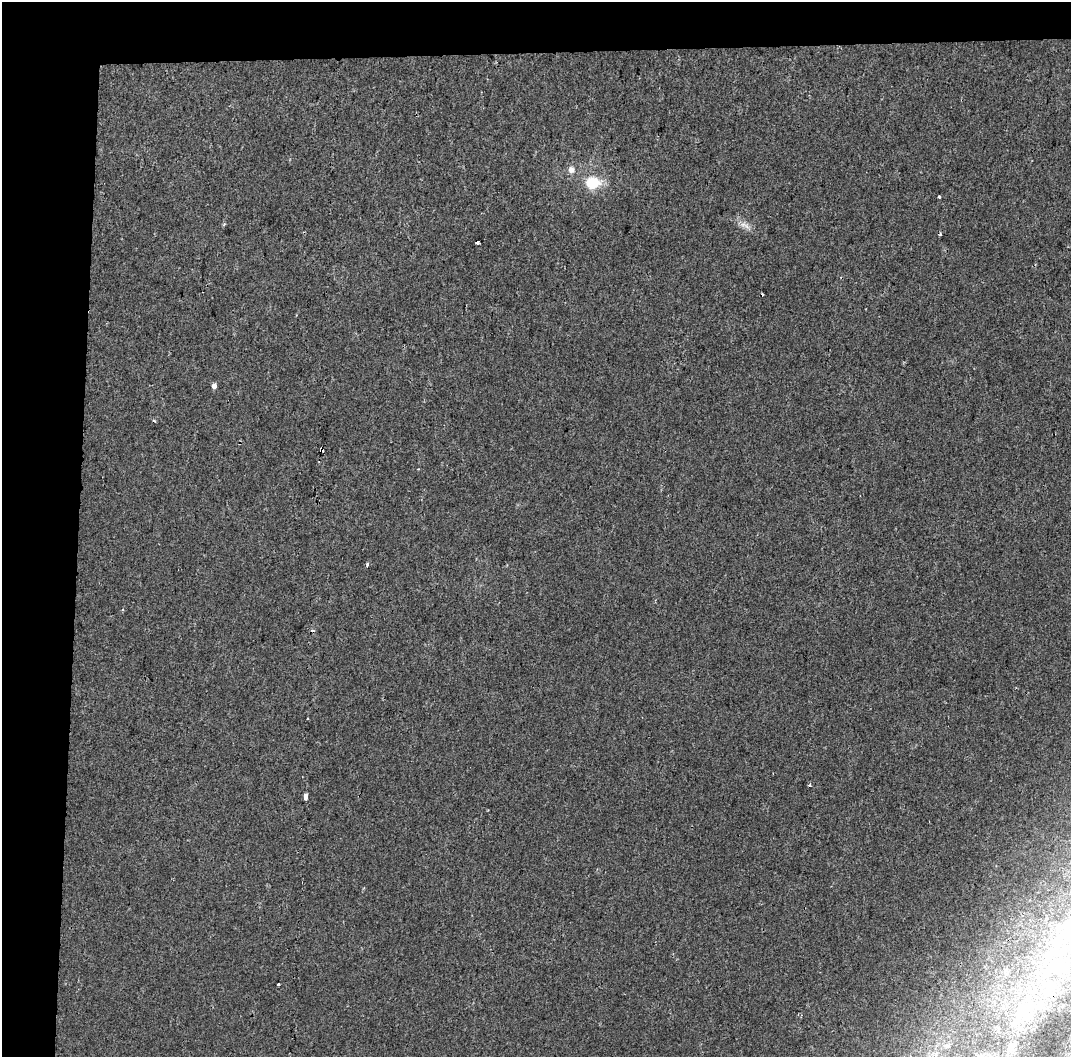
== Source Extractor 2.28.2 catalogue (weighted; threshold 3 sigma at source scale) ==
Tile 1 of 2 x 2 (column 1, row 1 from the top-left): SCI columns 1-1069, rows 1126-2180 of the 2138 x 2255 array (HDU 1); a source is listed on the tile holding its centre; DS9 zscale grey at full resolution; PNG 1073 x 1059 px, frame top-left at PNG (2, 2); no overlay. Shown black and unused: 11% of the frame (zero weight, under 2 of 3 exposures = <1% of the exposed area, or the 3 px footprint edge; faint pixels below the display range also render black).
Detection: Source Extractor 2.28.2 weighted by HDU 2 'WHT'; one run over the whole footprint, this tile lists its part. Background 0.00887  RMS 0.0061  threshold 0.0274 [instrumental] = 3 sigma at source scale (4.5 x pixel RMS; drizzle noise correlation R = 1.50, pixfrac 1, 0.0396/0.0396 arcsec/px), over >= 5 px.
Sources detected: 24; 4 cosmic-ray / hot-pixel residue — not listed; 3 inside a brighter listed object's ellipse — not listed separately; the other 17 listed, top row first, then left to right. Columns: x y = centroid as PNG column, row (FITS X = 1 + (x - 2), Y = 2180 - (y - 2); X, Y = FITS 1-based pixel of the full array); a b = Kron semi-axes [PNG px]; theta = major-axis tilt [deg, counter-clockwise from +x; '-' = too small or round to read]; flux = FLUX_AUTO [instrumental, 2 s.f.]
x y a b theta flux
571 170 9 8 - 3.4
592 183 15 11 4 19
939 197 3 2 - 0.74
224 224 4 3 - 1.1
743 224 11 7 -18 3.3
477 242 4 3 - 3.4
214 386 4 4 - 3.1
321 450 4 3 - 6.1
367 565 3 3 - 2.3
306 797 6 3 -89 35
1064 935 38 19 34 44
1064 967 31 21 -80 37
278 984 3 3 - 4.3
801 1015 4 2 - 0.57
1020 1015 23 9 22 12
947 1046 5 5 - 0.97
1010 1048 14 9 63 5.3
Overlapping masked pixels (flux is a lower limit): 1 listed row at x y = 321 450
Isophote crosses this tile's border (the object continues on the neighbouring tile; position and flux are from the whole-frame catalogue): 1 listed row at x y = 1064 935